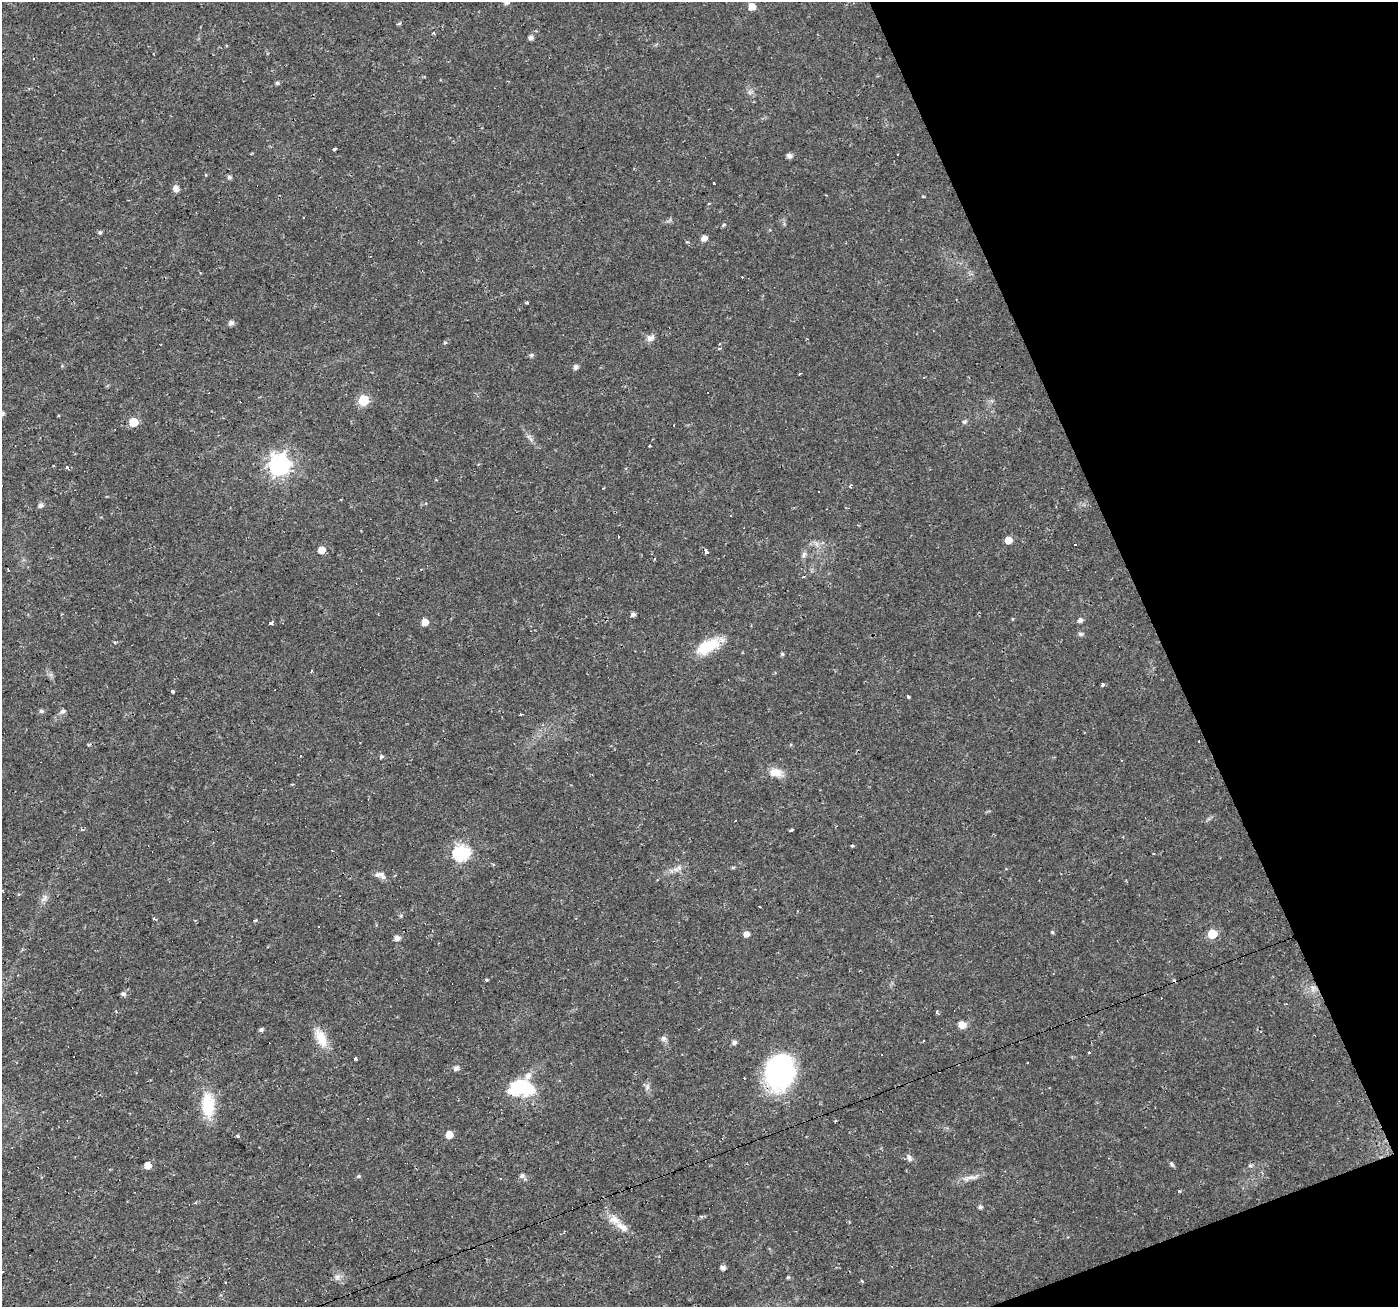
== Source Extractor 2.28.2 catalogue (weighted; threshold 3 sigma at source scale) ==
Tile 12 of 4 x 4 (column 4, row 3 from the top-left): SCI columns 4187-5582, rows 1437-2741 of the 5582 x 5430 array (HDU 1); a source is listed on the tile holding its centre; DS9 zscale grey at full resolution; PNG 1400 x 1309 px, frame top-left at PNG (2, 2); no overlay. Shown black and unused: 19% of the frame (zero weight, under 2 of 3 exposures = <1% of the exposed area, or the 3 px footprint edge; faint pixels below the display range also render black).
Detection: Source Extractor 2.28.2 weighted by HDU 2 'WHT'; one run over the whole footprint, this tile lists its part. Background 0.0171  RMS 0.0023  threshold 0.0102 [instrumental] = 3 sigma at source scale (4.5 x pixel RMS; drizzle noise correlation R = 1.50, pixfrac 1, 0.0396/0.0396 arcsec/px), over >= 5 px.
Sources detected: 135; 1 inside a brighter object's white glare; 28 cosmic-ray / hot-pixel residue — not listed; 2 inside a brighter listed object's ellipse — not listed separately; the other 104 listed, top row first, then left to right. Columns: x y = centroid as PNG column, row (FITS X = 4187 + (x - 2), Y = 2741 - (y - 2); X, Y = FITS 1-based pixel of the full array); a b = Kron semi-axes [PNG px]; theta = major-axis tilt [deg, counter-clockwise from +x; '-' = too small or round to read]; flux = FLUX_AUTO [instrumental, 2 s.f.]
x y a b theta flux
506 2 7 6 - 1
752 7 6 5 - 3.1
434 33 4 3 - 0.26
531 38 5 4 - 0.95
277 83 5 4 - 0.43
335 149 3 3 - 0.88
789 156 5 5 - 1
229 177 7 5 -16 0.42
713 183 3 3 - 4.7
176 188 6 5 - 1.6
724 225 6 4 47 0.29
100 232 5 5 - 0.44
704 238 6 5 - 1.4
200 272 4 2 - 0.19
527 302 4 3 - 0.3
231 323 7 6 - 0.63
933 330 3 2 - 0.14
650 338 12 7 26 1.1
445 343 5 4 - 0.28
719 344 3 2 - 0.25
719 348 3 3 - 0.51
531 355 6 5 - 0.44
576 367 5 5 - 0.86
363 400 6 6 - 13
2 414 5 4 - 0.59
133 422 6 5 - 6.2
964 422 6 5 - 0.47
531 439 8 3 -59 0.5
649 446 3 2 - 0.31
279 465 8 8 - 130
850 486 4 3 - 0.26
819 492 3 2 - 0.42
41 505 6 5 - 0.78
730 515 3 2 - 0.21
1008 540 5 5 - 3
1075 544 3 3 - 0.82
322 550 6 5 - 2.5
706 551 4 3 - 2.4
804 555 11 5 79 0.71
421 569 3 2 - 0.17
803 577 3 3 - 0.29
633 614 5 4 - 0.78
1080 620 5 5 - 0.88
425 622 5 5 - 2.8
271 623 4 3 - 2.4
1081 634 7 5 -14 0.45
114 642 3 3 - 0.36
708 646 31 13 27 7.8
782 654 5 5 - 0.34
1103 684 4 3 - 0.43
172 691 3 3 - 1.3
908 697 3 3 - 1.3
41 711 5 5 - 0.53
63 711 7 6 - 0.69
521 715 3 3 - 0.89
300 756 3 3 - 0.46
381 757 5 4 - 0.44
1121 761 3 3 - 0.6
776 772 17 11 -15 2.6
791 830 4 2 - 0.67
852 846 4 3 - 0.29
462 852 7 7 - 45
733 867 6 4 19 0.24
678 868 17 5 32 1.2
379 875 15 7 0 1.2
44 898 13 5 45 0.94
154 919 5 3 - 0.31
256 920 5 4 - 0.26
1052 932 4 4 - 0.29
746 934 5 5 - 1.4
1212 934 6 5 - 9.2
397 938 6 5 - 1.1
124 994 5 5 - 0.63
937 1012 5 3 - 0.33
962 1025 9 8 - 1.7
261 1030 5 4 - 0.5
321 1037 27 12 -62 4
664 1039 9 6 49 0.65
734 1042 6 5 - 0.73
1089 1053 3 3 - 1.2
356 1059 3 3 - 0.93
1027 1062 3 3 - 0.55
456 1068 5 5 - 1
780 1072 34 27 74 37
525 1086 28 12 -36 9
647 1087 8 7 - 0.72
208 1105 33 16 -86 7.8
449 1135 6 6 - 2.7
238 1136 4 4 - 0.26
909 1158 11 6 -65 0.78
1171 1164 8 4 -57 0.4
148 1165 5 5 - 2.8
1250 1165 7 3 7 0.37
358 1176 6 4 22 0.33
522 1176 7 6 - 0.71
970 1177 25 6 7 1.6
1179 1191 3 3 - 0.54
980 1207 5 5 - 0.58
614 1220 16 10 -25 2.4
723 1268 4 4 - 0.97
337 1277 9 8 - 0.98
788 1277 4 4 - 0.31
862 1281 4 4 - 0.22
226 1283 3 2 - 0.21
Overlapping masked pixels (flux is a lower limit): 1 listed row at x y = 780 1072
Isophote crosses this tile's border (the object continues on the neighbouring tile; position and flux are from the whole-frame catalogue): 2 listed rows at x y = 506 2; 2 414